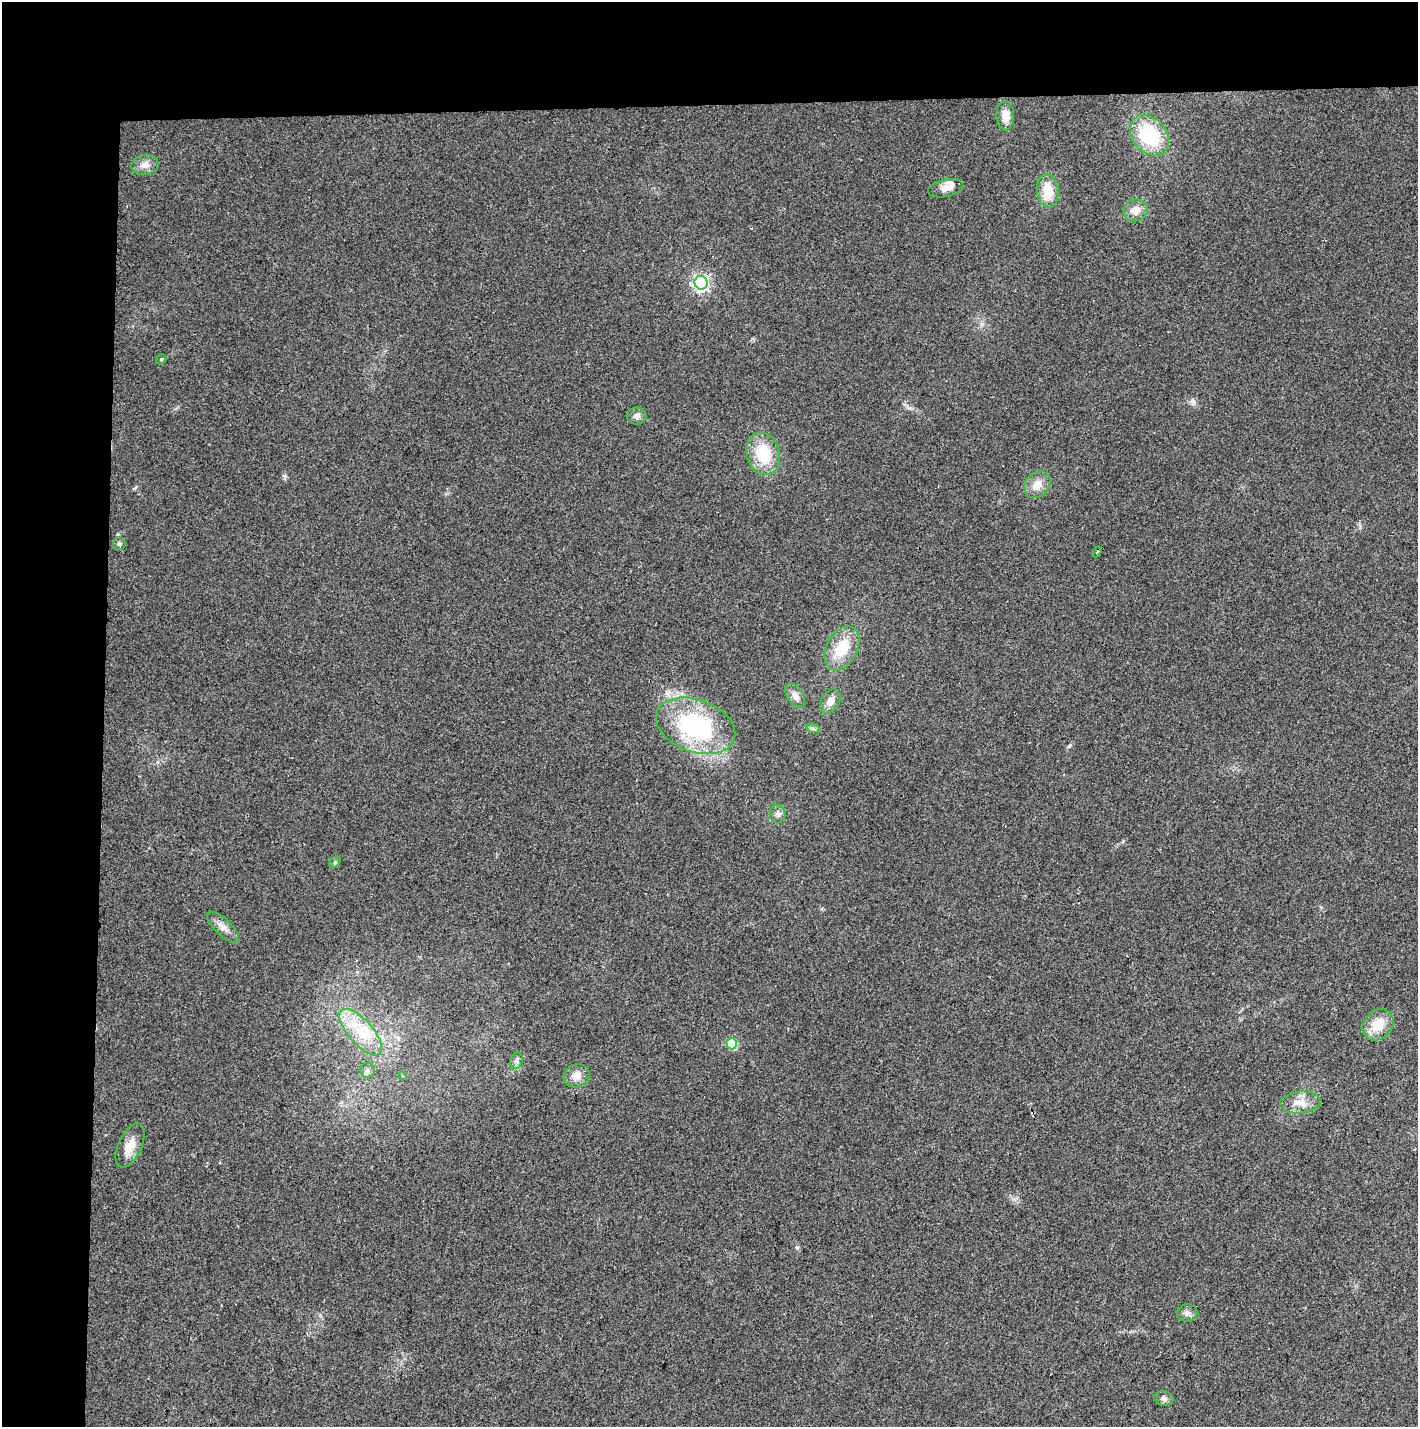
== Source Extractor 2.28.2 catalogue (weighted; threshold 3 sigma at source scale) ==
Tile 1 of 3 x 3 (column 1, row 1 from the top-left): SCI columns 7-1422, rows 2967-4391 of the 4255 x 4507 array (HDU 1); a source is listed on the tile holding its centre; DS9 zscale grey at full resolution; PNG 1420 x 1429 px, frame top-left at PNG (2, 2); each listed source drawn as its Kron ellipse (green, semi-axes under 4 px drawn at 4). Shown black and unused: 14% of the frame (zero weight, under 2 of 3 exposures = <1% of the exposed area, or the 3 px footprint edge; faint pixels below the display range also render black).
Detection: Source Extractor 2.28.2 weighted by HDU 2 'WHT'; one run over the whole footprint, this tile lists its part. Background 0.0524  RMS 0.0071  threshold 0.0318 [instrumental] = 3 sigma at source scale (4.5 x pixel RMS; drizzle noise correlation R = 1.50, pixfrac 1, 0.0396/0.0396 arcsec/px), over >= 5 px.
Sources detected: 32; all 32 listed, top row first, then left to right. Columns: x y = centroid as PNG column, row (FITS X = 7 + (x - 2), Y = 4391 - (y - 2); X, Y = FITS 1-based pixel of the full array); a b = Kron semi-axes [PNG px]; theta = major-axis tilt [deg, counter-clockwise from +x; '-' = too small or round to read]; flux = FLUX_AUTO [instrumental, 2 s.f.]
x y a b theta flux
1005 116 14 9 -87 7.2
1150 135 22 17 -49 43
145 165 14 10 8 5.7
946 188 18 9 11 6.6
1048 191 17 10 -82 16
1135 210 12 11 - 7.6
701 283 7 6 - 200
161 359 5 4 - 0.93
637 416 10 8 7 3.3
763 454 22 16 -73 28
1037 485 15 11 43 8
119 544 6 6 - 1.7
1097 552 6 3 53 0.78
842 648 23 15 62 23
795 696 14 7 -58 4.1
830 701 13 9 58 5.9
696 726 41 26 -20 92
813 728 7 4 -20 1.4
778 814 9 8 - 2.8
335 862 6 4 46 1.1
223 927 21 8 -44 5.6
1378 1025 17 14 45 15
361 1032 29 12 -48 21
732 1044 5 5 - 40
516 1061 8 6 72 2.1
367 1071 7 7 - 2.2
403 1076 4 3 - 0.72
576 1076 13 11 26 6.8
1300 1103 20 11 5 9.3
130 1145 24 11 65 9.7
1187 1313 10 8 8 3.2
1164 1399 10 7 -14 2.6
Unlisted compact peaks at least as high as the median listed source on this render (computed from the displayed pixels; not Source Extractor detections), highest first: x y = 797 1247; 285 476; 1069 746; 1194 402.